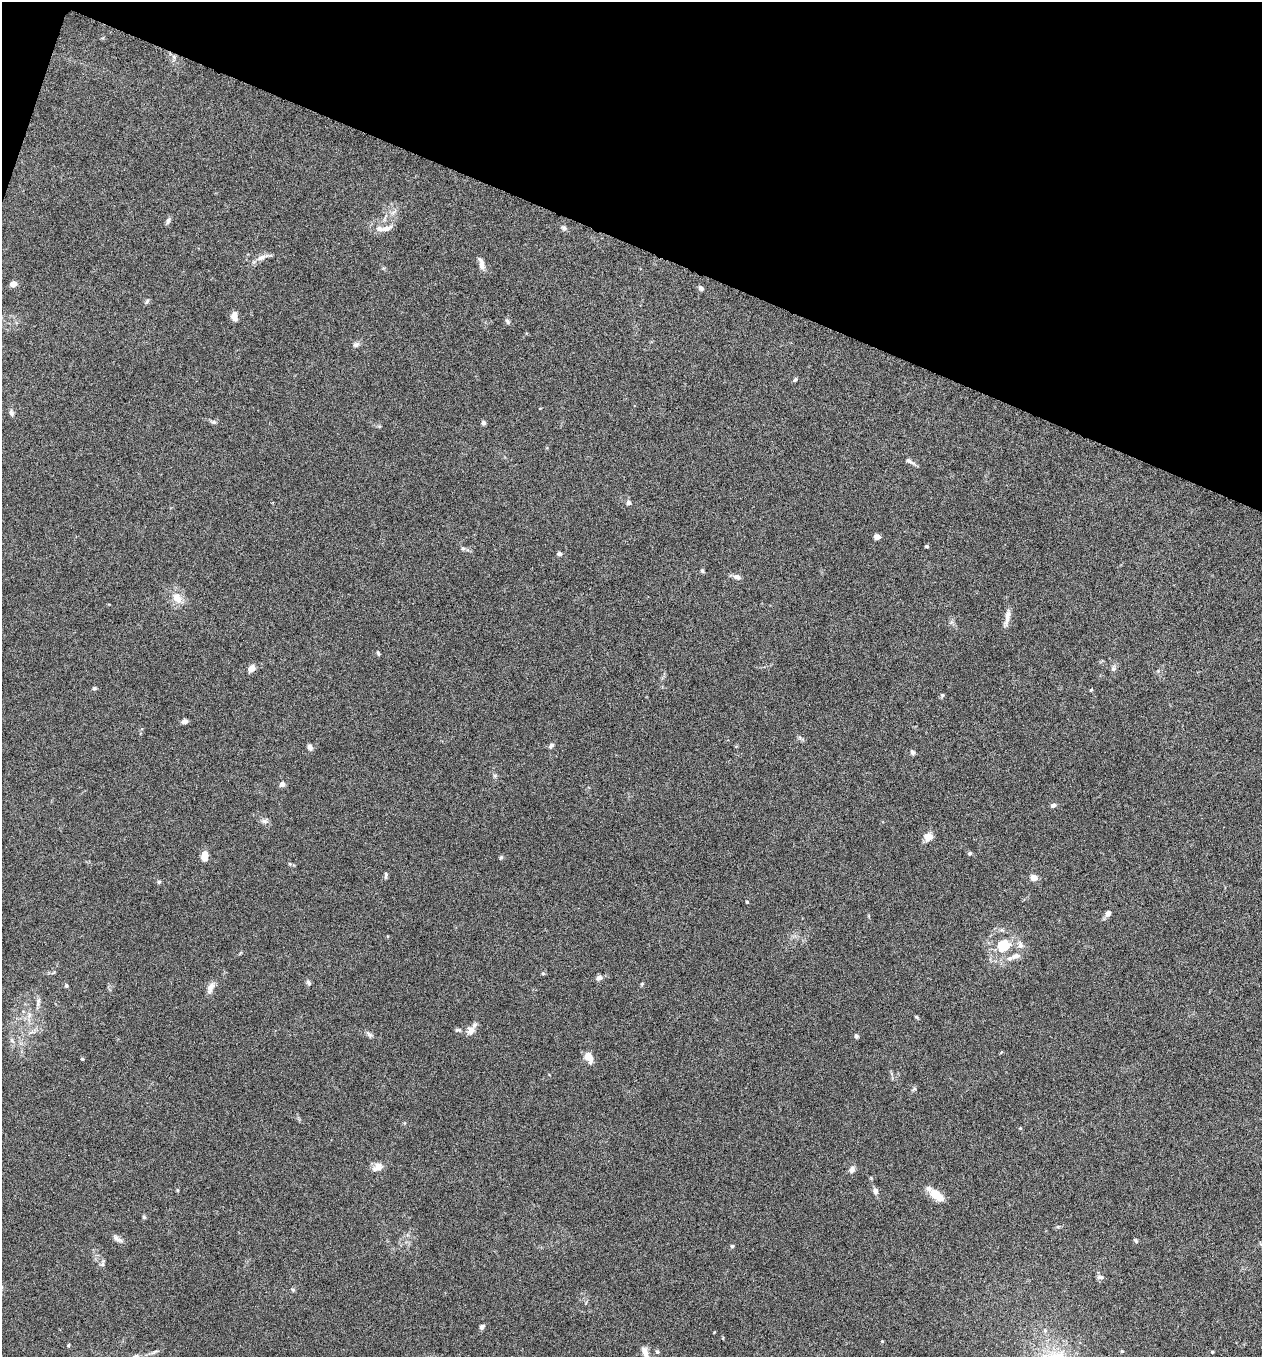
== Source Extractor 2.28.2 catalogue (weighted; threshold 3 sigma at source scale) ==
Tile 2 of 4 x 4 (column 2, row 1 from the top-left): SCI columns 1399-2658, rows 4075-5429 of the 5448 x 5438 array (HDU 1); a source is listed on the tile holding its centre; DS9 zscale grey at full resolution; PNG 1264 x 1359 px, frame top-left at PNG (2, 2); no overlay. Shown black and unused: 18% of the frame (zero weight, under 5 of 9 exposures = <1% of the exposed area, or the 3 px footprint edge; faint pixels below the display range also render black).
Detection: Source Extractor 2.28.2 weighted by HDU 2 'WHT'; one run over the whole footprint, this tile lists its part. Background 0.0659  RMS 0.0032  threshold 0.0131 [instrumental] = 3 sigma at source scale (4.09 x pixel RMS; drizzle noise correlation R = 1.36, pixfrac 0.8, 0.05/0.05 arcsec/px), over >= 5 px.
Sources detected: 88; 2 inside a brighter listed object's ellipse — not listed separately; the other 86 listed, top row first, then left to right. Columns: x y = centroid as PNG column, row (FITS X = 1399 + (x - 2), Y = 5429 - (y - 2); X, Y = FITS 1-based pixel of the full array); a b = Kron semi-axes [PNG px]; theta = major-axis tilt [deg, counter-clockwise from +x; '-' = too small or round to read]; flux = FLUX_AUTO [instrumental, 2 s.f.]
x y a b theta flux
168 221 10 5 73 0.75
386 228 14 7 18 1.9
564 228 8 5 -17 0.63
262 257 18 6 22 1.8
481 264 16 6 -73 1.7
13 284 5 4 - 3.1
701 288 6 5 - 0.94
147 301 7 5 61 0.55
234 316 11 7 -83 1.8
507 321 8 4 -67 0.55
356 345 9 6 27 0.84
795 379 6 4 50 0.46
11 413 9 6 -77 0.8
214 422 7 5 -20 0.56
483 423 5 5 - 0.67
909 461 13 6 -31 1
628 503 6 6 - 0.74
877 537 5 4 - 2.8
926 546 4 3 - 0.39
463 548 6 5 - 0.55
559 554 4 4 - 1.1
702 571 6 4 -67 0.41
737 577 10 6 -18 1.3
177 598 16 11 -49 3.3
1007 618 21 6 80 2
378 653 6 4 -63 0.4
251 668 8 6 53 2
1113 669 7 4 18 0.5
94 688 5 4 - 0.47
1091 690 4 3 - 0.27
942 695 6 4 -45 0.41
185 721 7 6 - 0.88
551 746 9 5 44 0.6
310 747 9 6 -64 0.83
912 752 6 5 - 0.71
495 776 7 4 -72 0.46
282 784 5 4 - 1.8
1053 805 7 5 24 0.87
265 821 8 7 - 0.94
929 837 10 8 44 2.6
970 853 5 5 - 0.51
204 856 10 6 86 2.8
501 858 6 5 - 0.41
386 875 8 4 89 0.53
1034 877 5 4 - 4.7
159 882 6 5 - 0.38
747 902 3 3 - 0.27
1108 913 8 6 59 1.1
1003 945 6 6 - 19
1020 945 10 7 -72 1.3
1016 956 14 7 15 1.7
543 973 5 4 - 0.39
599 978 7 6 - 1.1
308 983 7 5 -47 0.64
66 985 6 5 - 0.47
211 988 15 7 65 1.7
38 1002 15 4 76 0.99
29 1015 7 4 73 0.74
916 1017 5 4 - 0.33
471 1030 11 10 - 2.2
369 1034 13 4 -41 0.73
856 1036 6 5 - 0.47
589 1057 11 7 -65 3.5
82 1059 5 3 - 0.26
914 1089 7 4 33 0.42
1020 1128 4 3 - 0.28
378 1167 14 10 33 2
852 1169 9 7 58 1.2
929 1188 29 10 -49 2.3
875 1191 7 6 - 1
939 1197 13 9 -13 2.7
144 1217 6 4 -45 0.37
1058 1227 6 4 19 0.39
116 1238 11 6 -55 1
1136 1241 6 5 - 0.42
732 1246 4 4 - 0.53
103 1264 7 4 71 0.53
1100 1277 10 5 -1 0.72
293 1290 5 5 - 0.42
482 1327 6 5 - 0.84
1045 1330 5 5 - 0.52
882 1341 4 3 - 0.23
68 1345 4 3 - 0.32
1122 1351 4 3 - 0.34
657 1352 6 4 -66 0.43
646 1354 24 7 -65 2.9
Isophote crosses this tile's border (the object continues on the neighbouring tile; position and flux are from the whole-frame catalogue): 1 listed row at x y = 646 1354